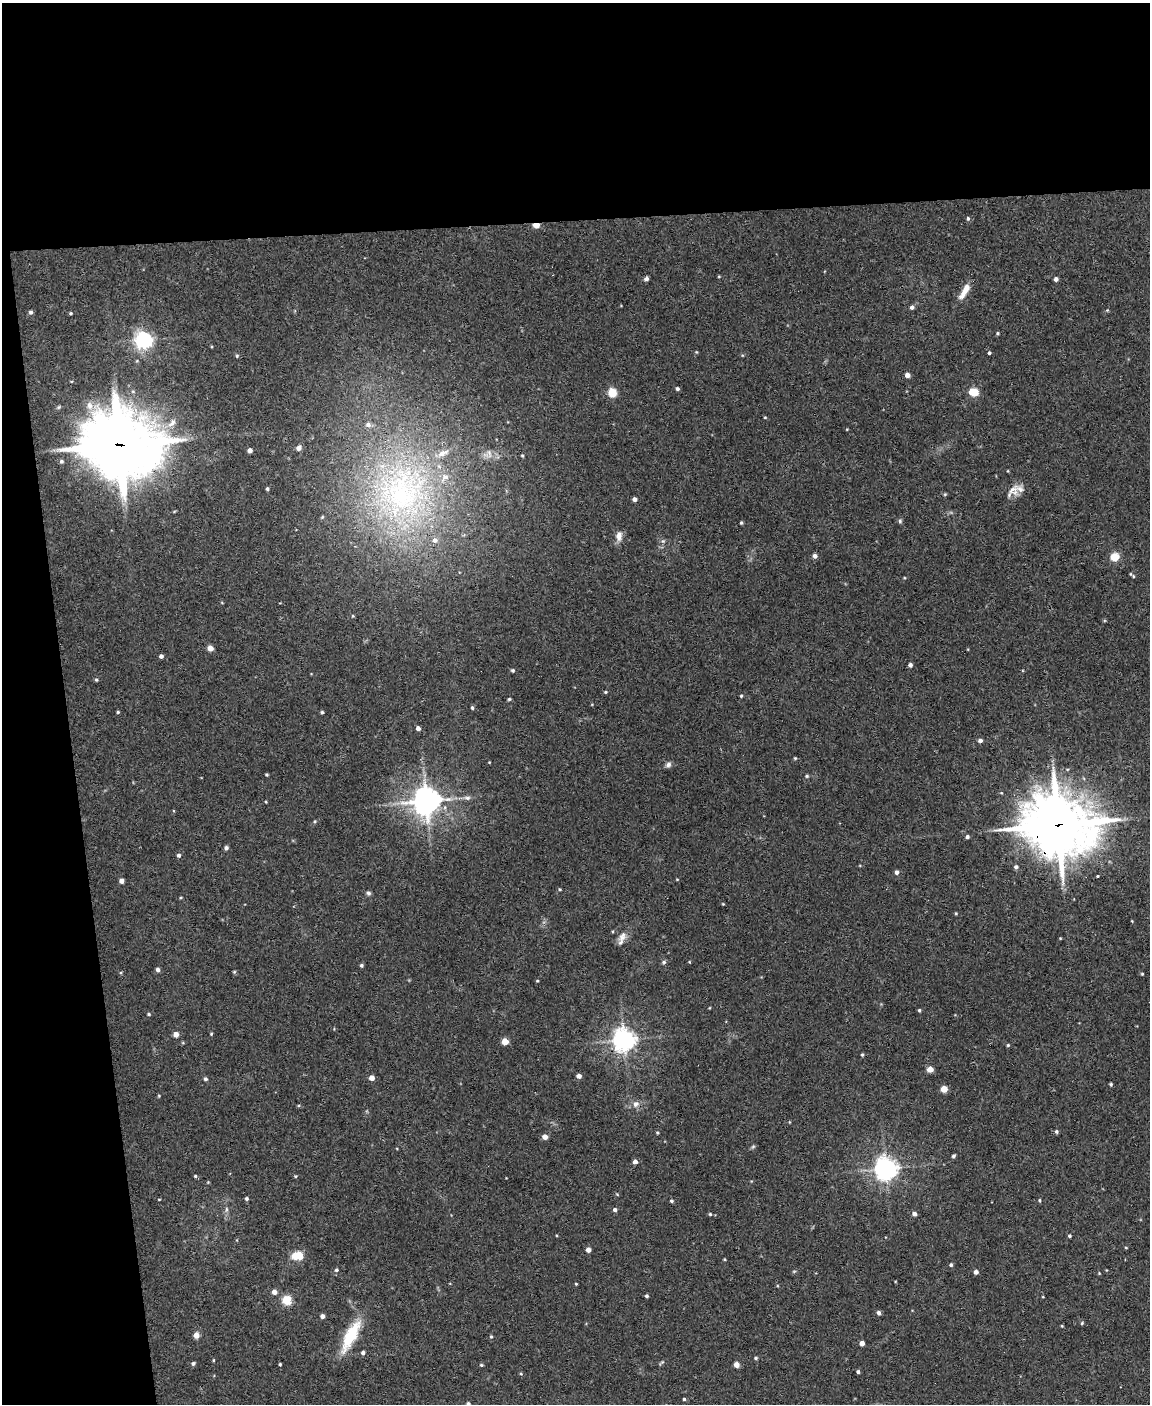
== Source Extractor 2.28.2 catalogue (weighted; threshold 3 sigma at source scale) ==
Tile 1 of 4 x 3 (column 1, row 1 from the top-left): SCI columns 1-1148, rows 3037-4438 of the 4592 x 4566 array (HDU 1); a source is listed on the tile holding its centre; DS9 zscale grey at full resolution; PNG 1152 x 1406 px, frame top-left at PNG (2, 3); no overlay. Shown black and unused: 21% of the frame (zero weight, under 3 of 4 exposures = <1% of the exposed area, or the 3 px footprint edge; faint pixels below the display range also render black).
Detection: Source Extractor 2.28.2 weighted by HDU 2 'WHT'; one run over the whole footprint, this tile lists its part. Background 0.0514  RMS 0.0046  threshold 0.0209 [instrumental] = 3 sigma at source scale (4.5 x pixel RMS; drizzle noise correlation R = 1.50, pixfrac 1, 0.05/0.05 arcsec/px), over >= 5 px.
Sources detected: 149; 4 inside a brighter listed object's ellipse — not listed separately; the other 145 listed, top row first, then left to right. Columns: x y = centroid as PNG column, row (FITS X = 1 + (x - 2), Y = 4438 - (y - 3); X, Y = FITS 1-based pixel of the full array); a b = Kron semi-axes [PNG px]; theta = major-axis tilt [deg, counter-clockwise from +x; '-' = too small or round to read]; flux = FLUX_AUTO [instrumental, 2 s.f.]
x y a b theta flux
968 218 6 4 -88 0.7
536 225 5 4 - 5.1
719 276 4 3 - 0.38
646 279 5 4 - 1.3
1056 279 5 4 - 1.3
965 291 22 7 59 5.4
912 307 5 5 - 1.1
31 312 5 5 - 1.1
71 313 4 3 - 0.48
998 333 4 4 - 0.57
143 340 6 6 - 190
989 353 4 3 - 0.76
237 356 5 4 - 0.55
907 375 5 4 - 1.9
677 389 4 4 - 1
974 392 6 5 - 21
612 393 5 5 - 20
90 406 11 8 -78 3.2
765 417 4 3 - 0.36
172 423 15 8 47 3.7
119 445 27 22 -13 3100
299 448 6 5 - 1.9
250 450 4 4 - 2.1
522 455 3 3 - 0.43
61 461 5 5 - 0.91
267 489 4 3 - 0.71
1013 490 21 12 45 4.9
402 492 82 73 68 150
945 494 5 4 - 0.47
634 499 4 4 - 1.9
900 521 5 5 - 0.75
741 523 4 3 - 0.59
619 536 12 8 87 3.1
663 541 6 5 - 0.79
815 556 5 5 - 1.4
1115 557 5 5 - 21
1133 576 5 3 - 0.52
210 648 6 6 - 2.3
161 656 4 4 - 1.6
910 665 4 4 - 1.4
513 670 5 4 - 0.64
96 680 5 4 - 0.62
605 692 4 4 - 0.47
741 696 3 3 - 0.53
509 699 4 4 - 0.56
472 708 4 3 - 0.65
118 712 3 3 - 0.51
322 712 3 3 - 0.7
418 728 4 4 - 2.1
980 740 5 4 - 1.2
795 758 4 3 - 0.47
668 765 8 6 43 1.4
267 775 3 3 - 0.52
807 776 5 4 - 0.61
467 798 9 6 -1 1.5
426 801 8 8 - 650
266 802 4 2 - 0.32
315 821 5 4 - 0.51
1058 825 27 23 -13 1900
967 837 4 4 - 1.2
226 848 4 4 - 1.2
179 855 5 5 - 0.95
1016 867 5 5 - 1
897 872 5 4 - 1.6
1098 876 3 3 - 0.8
121 881 4 4 - 2.2
560 889 4 3 - 0.48
368 893 6 5 - 1
956 913 4 4 - 0.43
1132 921 3 3 - 0.32
622 936 16 9 61 3.4
1060 938 3 3 - 0.32
664 962 6 5 - 0.8
361 965 5 4 - 0.76
158 970 5 4 - 1.3
234 972 5 3 - 0.46
1142 974 4 3 - 0.43
537 981 3 3 - 0.41
919 1010 4 3 - 0.62
149 1014 5 4 - 0.51
176 1034 5 5 - 2.8
211 1034 4 3 - 0.43
624 1040 7 7 - 360
505 1041 4 4 - 9.6
1008 1045 4 4 - 0.54
862 1054 4 3 - 0.57
930 1069 5 4 - 5.1
579 1076 4 4 - 2.1
372 1078 5 4 - 3.2
205 1079 4 4 - 0.86
1111 1084 4 3 - 0.6
944 1089 4 4 - 9.2
159 1096 4 3 - 0.39
636 1104 10 8 44 2.3
657 1132 4 4 - 0.46
1056 1132 4 4 - 0.81
545 1137 6 5 - 2
753 1146 6 4 2 0.64
953 1156 5 4 - 0.82
635 1162 4 4 - 2.1
886 1169 7 7 - 380
195 1176 4 4 - 0.52
295 1176 4 3 - 0.46
208 1182 4 4 - 0.36
246 1198 4 4 - 0.78
159 1199 3 2 - 0.33
1039 1200 4 4 - 0.58
671 1201 4 4 - 0.68
226 1209 8 4 82 0.98
615 1210 5 4 - 1.1
710 1214 4 4 - 0.56
914 1214 5 4 - 1.5
1069 1236 4 3 - 0.82
1126 1248 4 3 - 0.35
588 1250 4 4 - 2.6
298 1256 11 7 1 9.3
725 1259 4 3 - 0.4
951 1265 4 4 - 0.82
336 1270 5 5 - 0.84
976 1272 4 4 - 1.5
1099 1273 4 4 - 0.33
576 1284 3 3 - 0.46
274 1292 5 5 - 2.5
647 1296 4 3 - 0.82
286 1300 7 7 - 8.3
879 1313 5 4 - 1.3
322 1316 4 4 - 1.7
1082 1323 4 4 - 0.56
1062 1326 4 3 - 0.36
196 1335 4 4 - 5.8
351 1335 38 12 63 20
491 1337 4 4 - 0.56
862 1343 4 4 - 3.3
363 1353 4 4 - 1.3
756 1358 4 4 - 0.71
213 1360 4 3 - 0.39
662 1362 8 4 44 0.64
193 1363 5 4 - 0.92
280 1364 3 3 - 0.55
481 1365 4 4 - 0.58
736 1365 5 4 - 3.1
858 1372 4 4 - 0.89
521 1374 5 3 - 0.48
684 1399 4 4 - 0.56
468 1404 4 4 - 0.76
Overlapping masked pixels (flux is a lower limit): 4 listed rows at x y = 536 225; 119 445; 1058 825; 624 1040
Isophote crosses this tile's border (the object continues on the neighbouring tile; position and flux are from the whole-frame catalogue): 1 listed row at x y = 468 1404